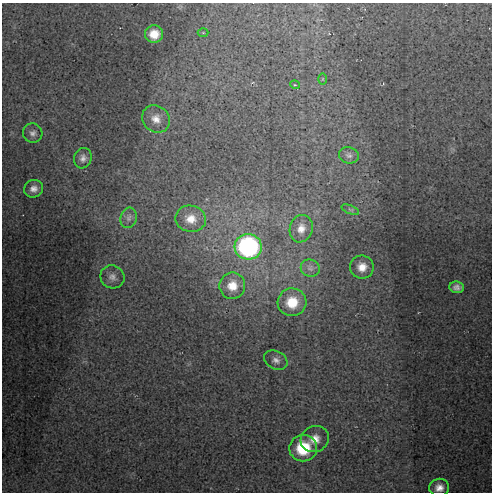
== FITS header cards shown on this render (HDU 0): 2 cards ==
NAXIS1  =                  490 / Axis length
NAXIS2  =                  490 / Axis length

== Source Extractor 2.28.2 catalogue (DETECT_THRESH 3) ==
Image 490 x 490 px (HDU 0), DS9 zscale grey, 1 PNG px = 1 image px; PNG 494 x 494 px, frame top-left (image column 1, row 490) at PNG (2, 3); each listed source drawn as its Kron ellipse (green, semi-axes under 4 px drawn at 4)
Background 22.9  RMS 1.6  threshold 4.8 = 3 sigma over >= 5 px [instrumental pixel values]
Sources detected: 24; all 24 listed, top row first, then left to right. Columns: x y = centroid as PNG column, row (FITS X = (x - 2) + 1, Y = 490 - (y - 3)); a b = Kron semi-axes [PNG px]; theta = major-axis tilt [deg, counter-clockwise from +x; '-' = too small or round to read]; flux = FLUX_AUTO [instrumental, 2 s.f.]
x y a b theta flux
203 33 5 3 - 96
154 34 9 8 - 1600
323 79 6 4 90 130
295 85 5 3 - 100
156 119 15 13 -43 1200
33 133 10 9 - 530
349 155 10 8 -15 390
83 158 10 8 71 620
34 189 9 8 - 720
350 210 9 3 -21 150
129 218 10 8 74 480
191 219 15 13 -10 1600
301 229 14 11 71 1100
248 247 13 13 - 20000
362 267 12 11 - 1300
310 268 9 8 - 480
112 277 12 11 - 730
232 286 13 13 - 1700
457 287 7 6 - 510
292 302 14 14 - 2800
276 360 12 9 -27 650
315 439 14 12 25 1300
303 448 14 13 - 4900
439 488 10 9 - 940